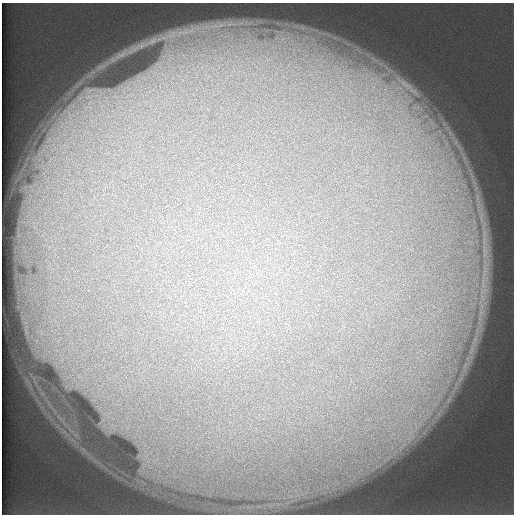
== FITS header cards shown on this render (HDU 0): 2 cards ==
NAXIS1  =                  512 /
NAXIS2  =                  512 /

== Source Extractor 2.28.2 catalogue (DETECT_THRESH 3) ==
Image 512 x 512 px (HDU 0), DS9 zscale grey, 1 PNG px = 1 image px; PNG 516 x 516 px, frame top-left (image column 1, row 512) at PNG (2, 3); no overlay
Background 129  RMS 6.1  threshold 18.4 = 3 sigma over >= 5 px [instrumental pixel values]
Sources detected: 6; all 6 listed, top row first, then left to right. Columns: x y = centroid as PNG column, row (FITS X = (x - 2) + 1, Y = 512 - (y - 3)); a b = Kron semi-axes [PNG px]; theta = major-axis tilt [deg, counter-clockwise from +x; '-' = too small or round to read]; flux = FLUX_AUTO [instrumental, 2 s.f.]
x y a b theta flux
179 32 8 4 18 1800
152 41 16 7 28 3300
406 85 40 12 -36 16000
401 107 23 18 79 19000
419 107 19 6 -39 5500
27 381 12 4 -54 1900